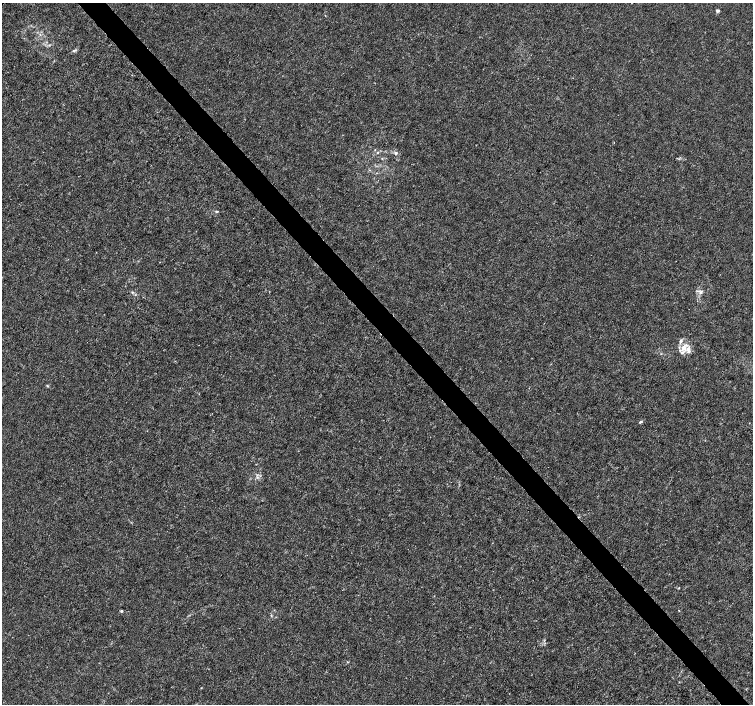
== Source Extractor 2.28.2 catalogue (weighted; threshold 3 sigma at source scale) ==
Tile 6 of 4 x 4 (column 2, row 2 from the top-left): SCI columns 1508-3009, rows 3021-4424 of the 6012 x 5974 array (HDU 1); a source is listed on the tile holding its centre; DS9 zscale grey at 2 x 2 block average (1 PNG px = mean of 2 x 2 image px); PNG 755 x 706 px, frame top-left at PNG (2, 3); no overlay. Shown black and unused: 4% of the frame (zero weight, under 3 of 4 exposures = <1% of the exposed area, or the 3 px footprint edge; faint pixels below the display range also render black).
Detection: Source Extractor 2.28.2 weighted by HDU 2 'WHT'; one run over the whole footprint, this tile lists its part. Background 0.00115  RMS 0.0013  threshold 0.00601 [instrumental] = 3 sigma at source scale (4.5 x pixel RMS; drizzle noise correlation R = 1.50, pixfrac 1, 0.0396/0.0396 arcsec/px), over >= 5 px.
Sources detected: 19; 1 inside a brighter listed object's ellipse — not listed separately; the other 18 listed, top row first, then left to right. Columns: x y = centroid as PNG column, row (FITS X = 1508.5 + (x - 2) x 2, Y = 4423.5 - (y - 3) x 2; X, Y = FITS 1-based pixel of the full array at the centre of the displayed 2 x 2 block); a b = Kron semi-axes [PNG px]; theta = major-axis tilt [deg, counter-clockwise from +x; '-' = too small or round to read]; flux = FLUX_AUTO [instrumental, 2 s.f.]
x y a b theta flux
718 11 4 4 - 0.6
325 15 2 2 - 0.2
40 35 3 2 - 0.25
74 50 4 3 - 0.46
378 152 3 3 - 0.29
396 153 5 4 - 0.6
217 211 4 3 - 0.33
132 292 3 3 - 0.35
701 292 6 4 53 0.88
680 341 7 3 68 0.74
684 347 8 5 55 2.4
688 350 9 5 -71 1.6
47 386 4 2 - 0.28
640 422 5 3 - 0.44
257 477 3 3 - 0.37
679 588 3 2 - 0.18
121 611 3 3 - 0.47
347 662 3 2 - 0.21